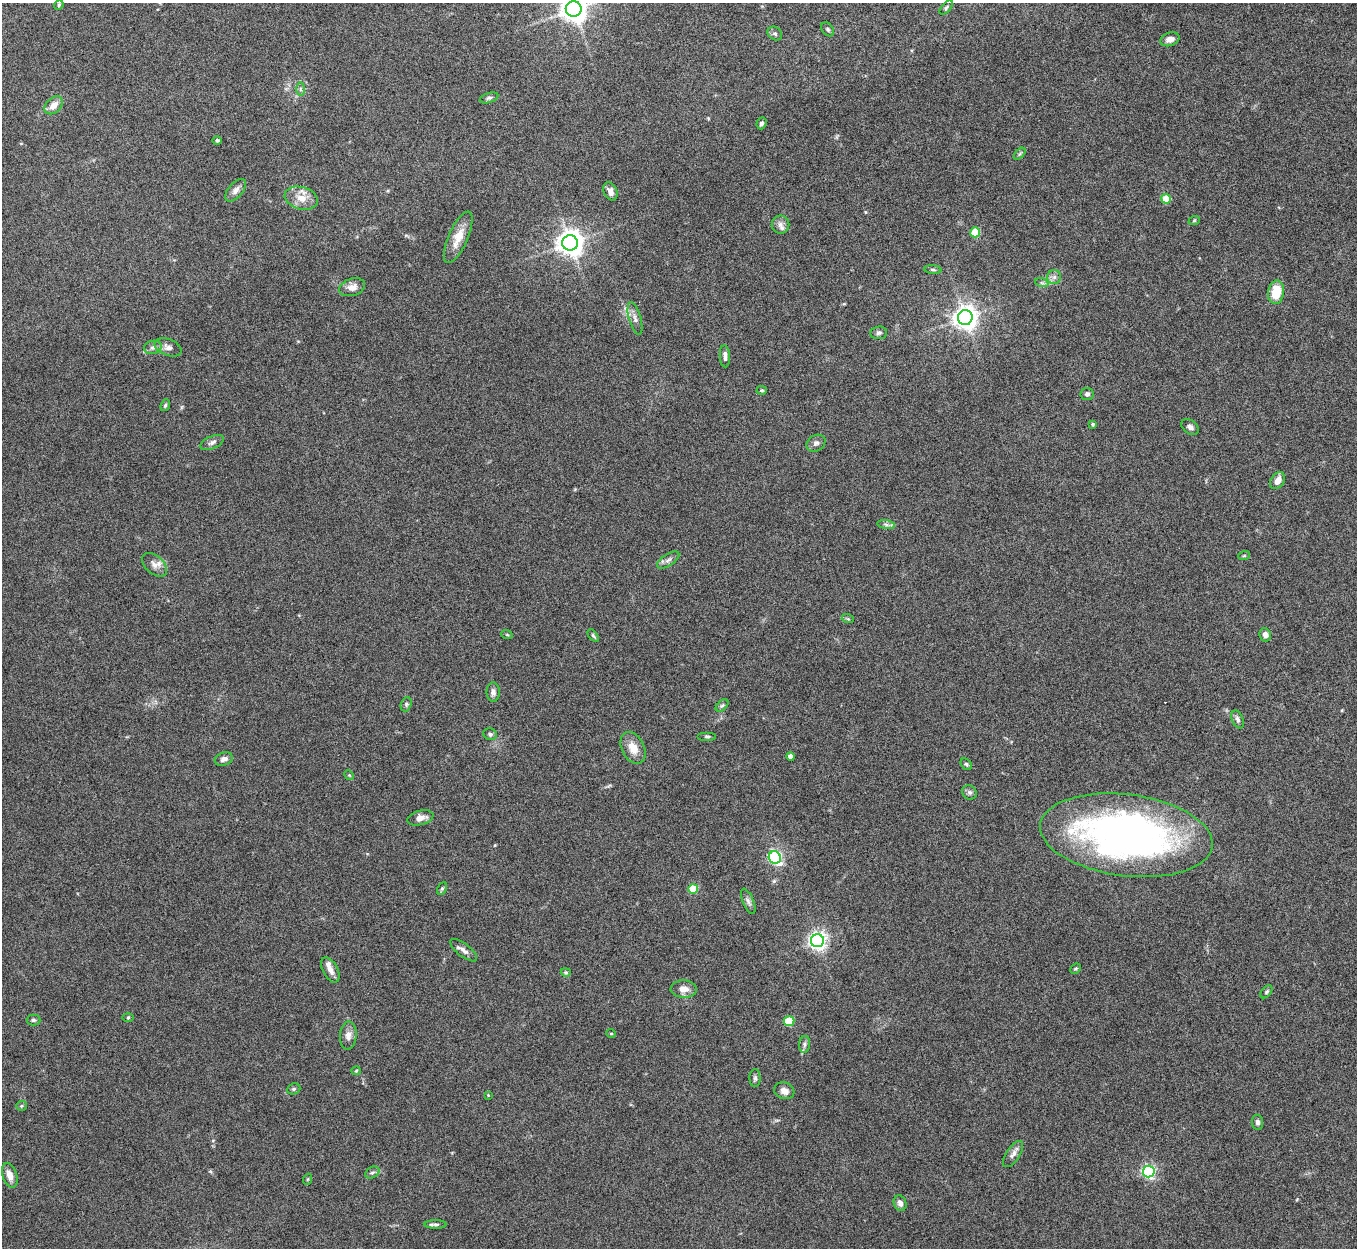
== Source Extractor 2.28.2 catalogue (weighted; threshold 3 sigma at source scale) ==
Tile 10 of 4 x 4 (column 2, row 3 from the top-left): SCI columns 1358-2712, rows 1397-2642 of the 5425 x 5409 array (HDU 1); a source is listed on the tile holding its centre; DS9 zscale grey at full resolution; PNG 1359 x 1250 px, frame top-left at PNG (2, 3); each listed source drawn as its Kron ellipse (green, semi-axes under 4 px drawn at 4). Nothing masked; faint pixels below the display range render black.
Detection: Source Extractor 2.28.2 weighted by HDU 2 'WHT'; one run over the whole footprint, this tile lists its part. Background 0.161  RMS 0.0059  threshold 0.0242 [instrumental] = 3 sigma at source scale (4.09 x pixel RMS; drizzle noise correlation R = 1.36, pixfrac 0.8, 0.05/0.05 arcsec/px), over >= 5 px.
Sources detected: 95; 1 cosmic-ray / hot-pixel residue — neither listed nor drawn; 1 inside a brighter listed object's ellipse — not listed separately; the other 93 listed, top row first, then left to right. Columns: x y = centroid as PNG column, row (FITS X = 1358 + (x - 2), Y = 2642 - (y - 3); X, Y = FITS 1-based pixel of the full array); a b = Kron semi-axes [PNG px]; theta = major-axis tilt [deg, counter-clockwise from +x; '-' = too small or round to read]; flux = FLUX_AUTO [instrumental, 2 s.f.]
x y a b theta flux
59 5 5 4 - 0.72
946 8 8 4 49 0.98
574 9 8 8 - 610
828 29 8 5 -52 1.1
775 34 8 6 -37 1.2
1170 39 10 6 18 3.1
300 89 7 4 90 1.1
489 98 9 5 18 1.2
54 105 10 7 44 4.9
761 123 6 5 - 1.5
217 140 4 4 - 1.1
1020 154 7 4 45 0.95
236 190 13 7 49 2.8
610 191 9 6 -65 3.1
301 198 17 11 -16 7.2
1166 199 5 5 - 13
1194 221 6 3 19 0.59
780 224 9 9 - 2.7
975 232 5 5 - 24
458 237 28 9 66 8.3
570 243 7 7 - 590
933 270 9 3 -6 0.92
1054 277 7 7 - 1.8
1042 283 7 4 -18 0.97
352 287 13 8 17 4.3
1276 292 12 8 82 13
635 318 17 6 -74 2.7
965 318 7 7 - 430
879 333 8 6 7 1.4
153 347 9 6 11 2.1
168 347 14 8 -21 3.1
725 356 11 5 -86 2.4
762 390 5 4 - 0.67
1087 394 6 6 - 1.5
165 405 6 4 69 0.9
1093 424 4 4 - 0.84
1190 427 10 6 -36 2
212 442 12 6 22 2
816 443 10 7 33 1.9
1277 481 9 6 56 4.3
886 525 9 4 -9 1.4
1244 556 6 3 19 0.58
668 560 13 5 33 2.1
154 565 15 9 -41 3.8
848 619 6 3 -18 0.63
507 635 6 3 -19 0.53
1265 635 6 6 - 2.8
593 636 7 4 -52 0.85
493 692 10 6 -89 2
406 704 7 5 71 1.2
722 706 7 4 43 1
1238 719 9 5 -68 1.7
490 734 7 5 -24 1.3
707 737 9 3 0 0.95
633 748 17 11 -64 6.9
791 756 4 4 - 4
224 759 9 6 18 2.3
966 764 6 5 - 0.89
349 775 5 4 - 0.58
969 792 8 6 -39 1.5
420 818 13 7 14 3.6
1126 835 87 41 -7 250
775 857 6 6 - 75
442 888 6 4 62 0.88
693 889 5 5 - 18
748 901 13 5 -68 2
817 941 6 6 - 230
464 950 16 6 -37 2.8
1076 969 6 4 41 0.74
330 970 14 7 -61 3.6
566 972 5 4 - 0.7
684 989 13 8 -2 4.5
1266 992 7 4 50 0.91
128 1017 6 4 1 0.63
33 1020 7 5 -1 1.1
789 1021 5 5 - 24
611 1033 5 3 - 0.42
348 1035 14 8 86 3.7
805 1044 8 5 84 1.5
356 1071 5 4 - 0.56
755 1078 9 5 -89 1.5
294 1089 7 5 22 0.94
784 1091 10 8 -18 3.5
488 1095 4 4 - 0.45
21 1106 5 5 - 0.79
1257 1122 8 5 -83 1.7
1013 1154 15 7 56 2.6
372 1172 7 5 31 1.4
1149 1172 6 6 - 100
10 1175 12 7 -73 4.5
308 1179 5 3 - 0.55
900 1203 8 6 -70 2.3
436 1224 11 4 -1 1.4
Isophote crosses this tile's border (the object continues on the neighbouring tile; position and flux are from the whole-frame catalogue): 1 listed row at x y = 574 9